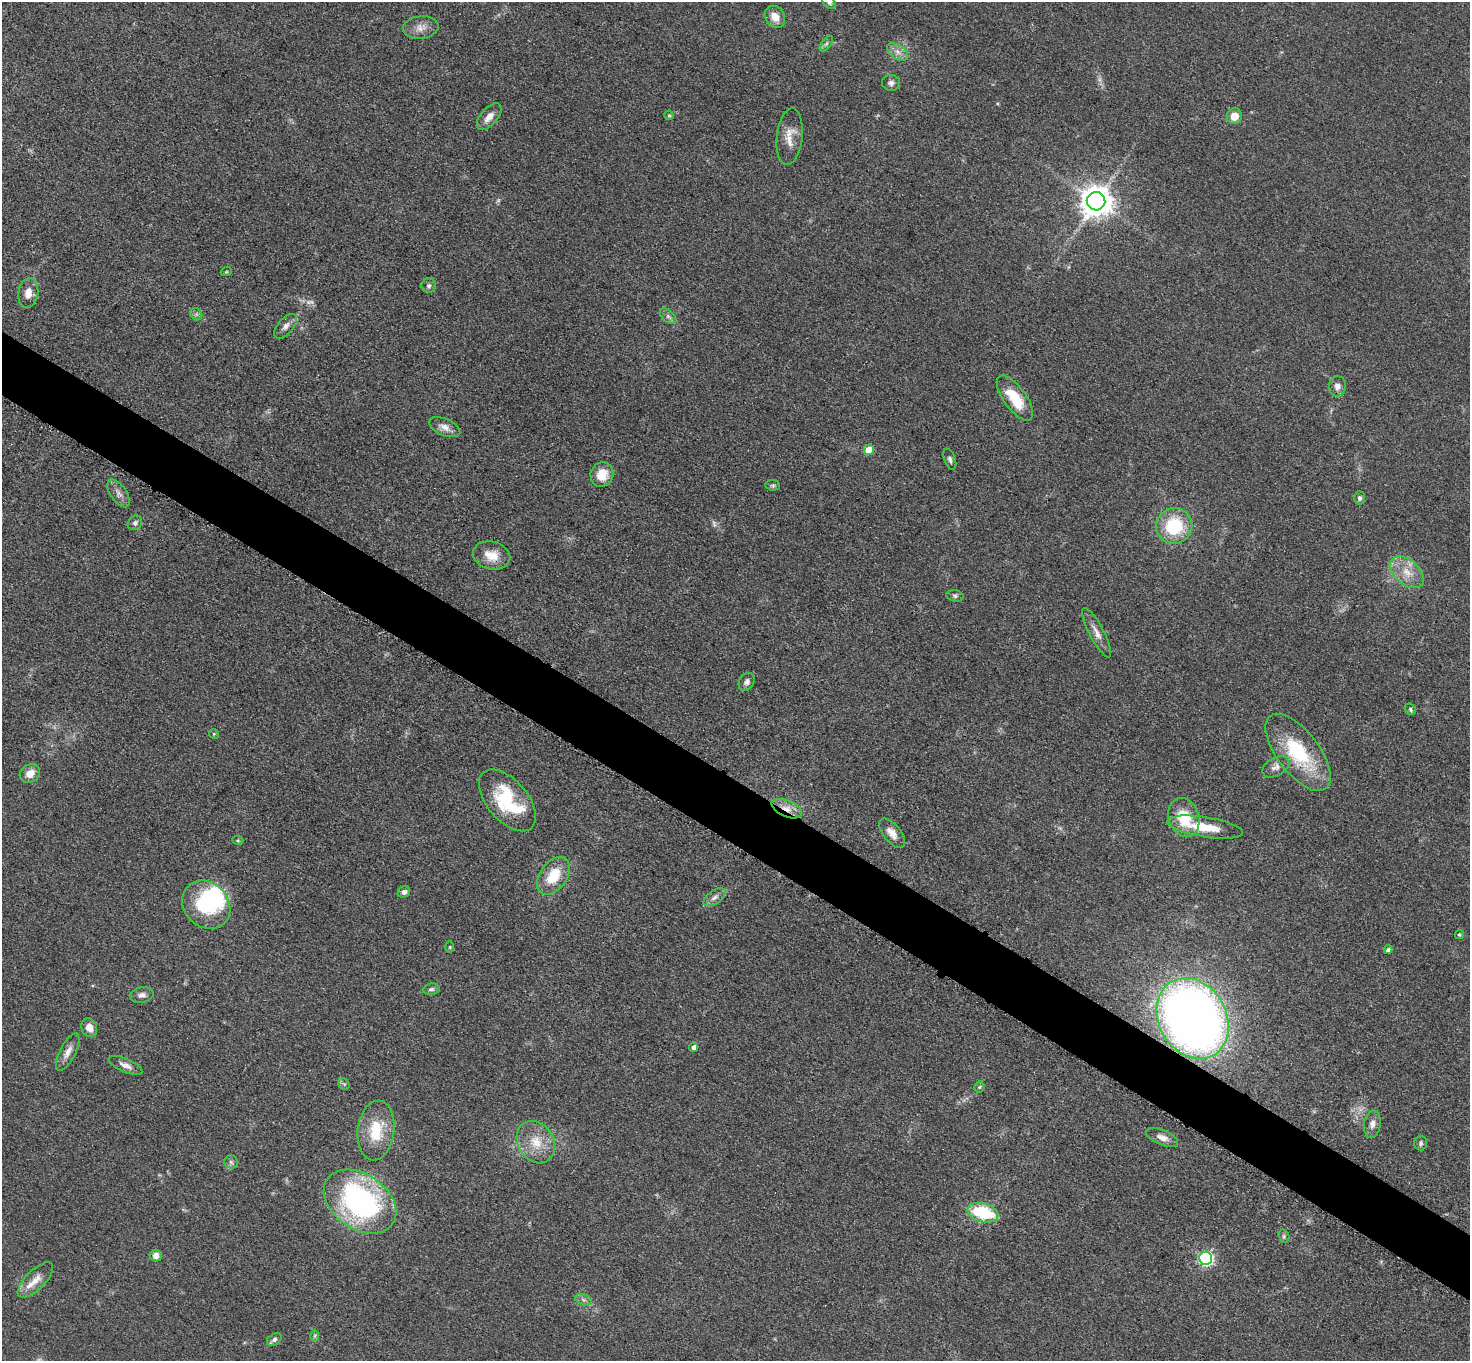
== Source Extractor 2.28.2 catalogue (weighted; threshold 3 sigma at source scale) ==
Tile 6 of 4 x 4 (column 2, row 2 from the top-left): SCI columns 1481-2948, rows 2879-4237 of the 5892 x 5898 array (HDU 1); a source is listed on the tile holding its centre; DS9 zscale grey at full resolution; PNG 1472 x 1363 px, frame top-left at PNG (2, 2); each listed source drawn as its Kron ellipse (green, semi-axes under 4 px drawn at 4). Shown black and unused: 5% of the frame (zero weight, under 3 of 5 exposures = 1% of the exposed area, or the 3 px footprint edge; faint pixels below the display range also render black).
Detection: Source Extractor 2.28.2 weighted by HDU 2 'WHT'; one run over the whole footprint, this tile lists its part. Background 0.0481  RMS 0.0054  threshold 0.0242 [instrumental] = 3 sigma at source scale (4.5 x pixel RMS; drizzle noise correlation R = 1.50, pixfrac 1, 0.05/0.05 arcsec/px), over >= 5 px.
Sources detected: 79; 3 too faint to see at this stretch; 1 inside a brighter object's white glare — neither listed nor drawn; the other 75 listed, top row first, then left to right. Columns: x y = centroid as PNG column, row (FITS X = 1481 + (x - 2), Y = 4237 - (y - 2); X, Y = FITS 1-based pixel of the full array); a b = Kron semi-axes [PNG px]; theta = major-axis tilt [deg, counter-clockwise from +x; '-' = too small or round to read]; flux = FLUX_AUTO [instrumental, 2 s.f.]
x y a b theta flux
829 2 8 5 -46 1.3
775 17 12 9 -55 5.9
421 28 18 11 6 5.2
826 44 9 4 54 1.3
898 52 12 7 -34 3.3
891 83 9 8 - 2
669 115 5 4 - 0.61
1234 116 8 7 - 6.5
489 117 16 8 49 4.8
790 137 28 13 84 7.7
1096 201 9 9 - 940
226 272 5 3 - 0.54
429 286 7 7 - 1.4
28 293 15 10 82 5.6
196 314 7 5 -45 1.3
668 316 10 5 -43 1.7
286 326 15 7 49 3.1
1337 386 10 8 83 3.1
1015 398 26 11 -54 18
445 427 17 8 -24 3.9
869 450 5 5 - 11
950 459 11 5 -70 1.7
602 475 12 11 - 9.5
773 485 7 5 -7 0.96
119 493 16 8 -56 3.4
1360 498 6 5 - 1.3
135 523 8 6 44 1.7
1174 526 18 18 - 29
492 555 19 14 -14 8.7
1407 572 20 12 -41 9.5
955 596 9 5 -11 1.3
1097 633 27 7 -62 4.8
747 682 9 7 58 2.3
1410 709 6 5 - 1.1
214 734 5 4 - 0.6
1298 752 46 21 -53 41
1276 767 14 9 29 3.3
30 773 11 8 36 5.4
507 800 37 20 -49 36
787 809 16 8 -23 6
1184 818 20 15 -71 19
1205 827 38 10 -9 17
892 833 17 8 -51 5
238 840 5 4 - 0.65
553 876 21 13 55 15
404 892 6 5 - 1.9
715 897 12 6 36 2.7
206 905 26 22 -46 38
1459 934 4 4 - 0.86
450 947 6 4 90 0.51
1388 950 4 4 - 2
431 989 8 5 9 1.4
142 995 11 7 12 2.5
1193 1018 42 33 -60 490
89 1028 9 7 -68 5.3
694 1047 4 4 - 2.7
68 1052 20 7 63 4.5
125 1065 18 6 -23 3.4
344 1084 6 5 - 0.97
979 1087 5 5 - 0.8
1372 1124 14 8 82 3.3
376 1130 30 18 83 20
1162 1137 17 7 -22 3.7
536 1142 22 18 -57 13
1421 1143 7 6 - 1.4
231 1162 6 6 - 1.4
360 1201 40 27 -34 120
983 1213 16 9 -15 31
1284 1236 7 5 -71 0.93
156 1256 6 6 - 4
1206 1258 6 6 - 100
35 1280 23 9 45 6.9
583 1300 8 5 -20 1.7
315 1336 6 4 89 0.7
274 1340 8 5 35 1.4
Overlapping masked pixels (flux is a lower limit): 2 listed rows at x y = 787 809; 1193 1018
Isophote crosses this tile's border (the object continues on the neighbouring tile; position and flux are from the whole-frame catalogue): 1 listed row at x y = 829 2